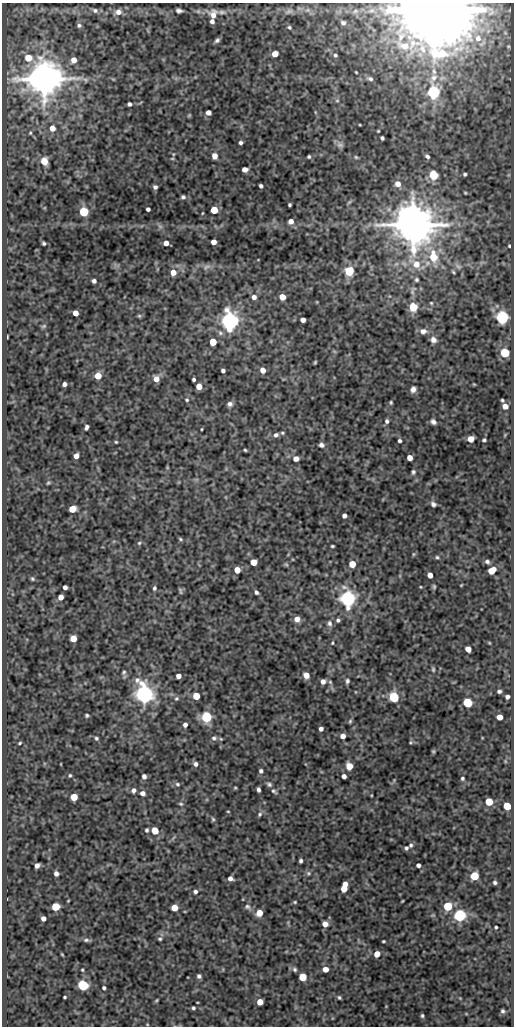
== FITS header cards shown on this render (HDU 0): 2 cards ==
NAXIS1  =                  512
NAXIS2  =                 1024

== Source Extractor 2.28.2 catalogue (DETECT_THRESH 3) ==
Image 512 x 1024 px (HDU 0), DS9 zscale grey, 1 PNG px = 1 image px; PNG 516 x 1028 px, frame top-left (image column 1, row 1024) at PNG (2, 3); no overlay
Background 75.6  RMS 0.5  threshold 1.51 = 3 sigma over >= 5 px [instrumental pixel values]
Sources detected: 250; all 250 listed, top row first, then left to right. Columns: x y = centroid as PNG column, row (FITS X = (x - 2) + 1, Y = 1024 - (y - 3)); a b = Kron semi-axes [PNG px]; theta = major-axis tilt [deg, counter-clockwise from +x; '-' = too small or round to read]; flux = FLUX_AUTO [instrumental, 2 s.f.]
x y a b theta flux
95 10 7 6 - 86
307 10 6 6 - 78
179 11 6 4 -10 96
198 11 7 5 44 68
289 11 13 6 22 140
355 11 7 4 45 46
371 11 8 4 19 76
433 11 17 15 -24 400000
118 12 8 7 - 200
222 12 17 5 -6 170
213 15 12 9 -62 310
212 21 5 4 - 120
343 23 5 4 - 75
79 25 5 5 - 69
289 27 5 4 - 56
478 38 9 8 - 200
217 40 6 4 42 83
275 54 5 5 - 410
335 55 4 4 - 57
28 58 6 5 - 610
74 60 6 5 - 250
434 71 10 6 -78 160
356 72 3 2 - 27
434 78 15 10 47 360
44 79 10 9 - 98000
113 79 6 3 -18 36
370 79 8 5 -15 88
433 92 9 8 - 2400
337 101 6 4 0 41
129 104 4 4 - 84
208 112 4 4 - 230
315 112 6 3 -71 30
189 115 5 5 - 37
360 125 4 2 - 26
52 128 6 6 - 260
378 131 3 2 - 29
30 133 4 4 - 35
382 138 4 3 - 69
240 143 4 4 - 71
340 145 10 7 -18 110
214 156 5 5 - 250
427 156 6 4 -38 75
309 157 3 3 - 52
356 157 5 4 - 40
172 158 5 3 - 31
44 161 7 6 - 450
245 169 5 4 - 210
465 174 3 3 - 55
433 175 8 7 - 520
398 184 7 7 - 210
261 186 4 4 - 74
155 187 4 4 - 86
465 193 3 2 - 31
183 197 4 4 - 74
349 202 7 4 37 43
290 205 3 3 - 52
148 209 4 4 - 100
214 210 5 5 - 940
84 212 5 5 - 2900
291 221 5 5 - 180
413 225 12 11 - 140000
160 226 8 4 -37 73
214 242 4 4 - 260
44 243 4 3 - 56
166 243 4 4 - 290
509 246 3 3 - 39
433 256 20 12 -82 850
458 266 11 7 -35 120
206 267 12 6 28 140
349 271 5 5 - 2100
173 272 6 6 - 300
453 272 5 4 - 43
416 280 5 5 - 63
94 281 4 4 - 100
413 290 14 7 66 150
254 297 6 5 - 150
282 297 5 5 - 440
431 303 5 4 - 36
413 307 7 6 - 700
75 313 5 4 - 280
139 316 5 4 - 43
502 317 6 5 - 9800
303 320 4 4 - 200
230 321 7 6 - 26000
44 326 7 4 26 51
423 331 9 7 0 190
7 337 4 2 - 28
433 340 8 7 - 160
213 342 5 5 - 860
505 353 5 5 - 2100
315 362 3 3 - 36
263 370 6 5 - 220
223 371 4 4 - 87
98 376 5 5 - 560
156 379 6 6 - 260
194 379 4 3 - 62
64 384 4 4 - 140
474 384 5 3 - 29
199 386 5 5 - 380
413 389 6 5 - 150
187 400 5 5 - 49
502 400 4 3 - 49
391 402 4 3 - 42
230 404 6 6 - 120
505 406 6 5 - 270
387 421 5 4 - 74
433 422 6 5 - 110
86 427 5 3 - 92
202 429 3 2 - 27
282 433 5 4 - 47
276 435 6 5 - 110
505 435 6 3 54 34
471 439 5 5 - 480
484 440 4 3 - 57
399 441 4 3 - 71
116 442 3 3 - 34
321 445 6 5 - 120
245 450 3 3 - 38
76 456 5 4 - 240
409 458 5 4 - 270
296 459 5 5 - 220
167 467 6 3 -73 31
413 472 6 4 82 67
48 483 5 4 - 42
433 504 7 6 - 95
72 509 5 5 - 770
344 516 4 4 - 120
180 539 6 4 -29 47
139 543 5 5 - 47
332 546 3 3 - 44
413 554 6 4 89 35
437 557 4 4 - 48
253 562 5 5 - 470
487 562 6 5 - 90
286 564 5 5 - 45
352 564 5 5 - 590
237 570 5 5 - 430
492 570 6 5 - 520
430 575 5 4 - 260
32 579 5 4 - 51
461 585 3 2 - 25
65 587 4 4 - 130
421 587 4 2 - 23
434 587 5 4 - 46
154 588 5 4 - 71
180 591 8 4 -78 55
256 592 5 4 - 79
61 597 5 4 - 260
347 598 6 6 - 15000
297 619 6 6 - 220
338 620 5 4 - 71
330 623 8 6 -85 110
73 639 5 5 - 410
332 643 5 3 - 35
489 643 5 3 - 26
468 649 5 4 - 320
433 669 6 4 -81 48
124 672 6 5 - 66
306 675 5 5 - 350
178 676 4 4 - 200
323 681 5 5 - 150
347 681 7 5 86 79
330 682 6 5 - 53
499 691 4 4 - 72
144 694 7 6 - 25000
196 696 5 5 - 720
394 697 5 5 - 3500
507 697 4 4 - 100
176 698 6 5 - 66
467 703 5 5 - 2300
87 715 4 4 - 52
206 717 5 5 - 4000
499 717 5 5 - 290
350 721 6 5 - 50
185 725 5 4 - 120
321 729 4 4 - 130
343 736 5 4 - 230
96 738 5 4 - 57
214 738 8 6 10 100
411 742 5 4 - 39
20 743 3 2 - 39
433 751 5 4 - 41
505 761 6 3 -72 33
196 764 6 5 - 99
349 766 5 5 - 590
261 771 4 4 - 82
70 775 4 3 - 44
144 776 5 4 - 110
344 776 4 4 - 140
462 778 4 4 - 55
177 784 6 5 - 64
269 784 6 5 - 72
235 788 4 3 - 33
134 790 6 6 - 110
258 790 4 3 - 92
274 791 8 5 -35 64
142 793 5 5 - 170
74 797 5 5 - 740
489 802 5 5 - 890
181 804 6 4 -14 50
507 806 5 5 - 940
228 811 3 2 - 26
260 814 7 6 - 66
213 819 6 4 -67 51
147 830 5 4 - 60
155 831 5 5 - 630
411 845 5 4 - 68
406 848 4 4 - 66
301 861 4 3 - 68
37 865 5 4 - 150
418 865 4 4 - 100
308 873 7 5 20 66
56 874 4 4 - 130
474 876 5 5 - 1700
230 878 5 4 - 140
495 882 4 4 - 68
345 884 4 3 - 120
344 889 6 5 - 570
195 892 5 5 - 88
68 901 3 2 - 24
402 901 3 2 - 27
295 902 4 4 - 36
448 906 5 5 - 1700
55 907 5 5 - 1300
247 907 8 7 - 100
174 908 5 5 - 590
259 913 5 5 - 500
460 915 6 5 - 6100
43 918 4 4 - 180
325 924 5 5 - 250
496 927 3 3 - 44
160 939 5 4 - 51
86 940 8 5 0 78
383 941 3 3 - 39
62 954 3 2 - 26
377 954 5 4 - 380
295 969 7 5 -47 77
325 969 5 4 - 320
82 970 3 3 - 34
199 976 4 4 - 87
303 977 5 5 - 1200
83 985 5 5 - 4400
104 988 4 3 - 66
65 997 3 3 - 41
339 997 5 4 - 52
156 1000 5 4 - 36
260 1002 5 5 - 390
193 1008 4 4 - 60
503 1011 4 4 - 60
422 1016 4 3 - 52
At the frame edge (FLAGS 8, measured only in part): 1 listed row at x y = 433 11

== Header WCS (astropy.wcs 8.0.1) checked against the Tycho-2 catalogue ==
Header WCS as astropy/WCSLIB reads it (CRVAL/CRPIX/CD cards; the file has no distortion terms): RA---SIN/DEC--SIN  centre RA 05:41:03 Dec -05:39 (85.26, -5.65 deg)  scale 1 arcsec/px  FOV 8.5' x 17.1'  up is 0 deg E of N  parity normal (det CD < 0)
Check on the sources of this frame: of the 60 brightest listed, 4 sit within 1.5 arcsec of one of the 5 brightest Tycho-2 stars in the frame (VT <= 11.49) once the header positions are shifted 0.05 arcsec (0.05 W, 0.01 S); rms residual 0.32 arcsec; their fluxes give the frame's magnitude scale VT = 21.81 - 2.5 log10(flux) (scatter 0.10 mag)
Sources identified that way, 4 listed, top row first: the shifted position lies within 1.5 arcsec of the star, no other Tycho-2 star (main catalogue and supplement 1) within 3.0 arcsec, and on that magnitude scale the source's flux lands within +1.5 / -3 mag of the star's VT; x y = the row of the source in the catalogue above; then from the Tycho-2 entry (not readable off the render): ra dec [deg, ICRS J2000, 3 dp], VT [Tycho-2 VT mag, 2 dp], TYC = Tycho-2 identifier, HIP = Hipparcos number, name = IAU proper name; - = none
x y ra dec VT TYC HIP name
44 79 85.323 -5.528 10.82 4775-332-1 - -
413 225 85.220 -5.568 8.86 4775-337-1 - -
347 598 85.238 -5.672 11.27 4779-567-1 - -
144 694 85.295 -5.699 10.91 4779-561-1 - -